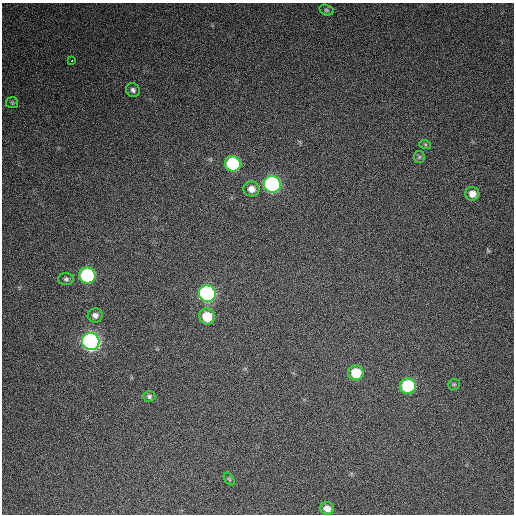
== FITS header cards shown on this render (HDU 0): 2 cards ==
NAXIS1  =                  512 / Axis length
NAXIS2  =                  512 / Axis length

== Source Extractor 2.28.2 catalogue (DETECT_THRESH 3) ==
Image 512 x 512 px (HDU 0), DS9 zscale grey, 1 PNG px = 1 image px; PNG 516 x 516 px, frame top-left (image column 1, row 512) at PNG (2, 3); each listed source drawn as its Kron ellipse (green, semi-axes under 4 px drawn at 4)
Background 1110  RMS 32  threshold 95.4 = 3 sigma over >= 5 px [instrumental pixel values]
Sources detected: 22; all 22 listed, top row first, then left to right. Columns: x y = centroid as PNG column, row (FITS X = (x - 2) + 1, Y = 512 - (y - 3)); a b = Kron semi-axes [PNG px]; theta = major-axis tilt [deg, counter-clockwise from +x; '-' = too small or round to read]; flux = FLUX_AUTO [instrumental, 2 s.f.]
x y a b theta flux
326 10 7 5 -18 3900
71 61 3 2 - 4100
133 90 7 6 - 6600
12 103 6 5 - 3200
425 144 6 4 -19 3000
419 157 6 5 - 3500
233 164 8 7 - 180000
272 184 8 8 - 530000
251 189 8 7 - 15000
472 194 7 7 - 17000
87 275 8 8 - 260000
66 279 7 6 - 4900
207 294 8 8 - 580000
95 315 7 7 - 9400
207 316 8 7 - 58000
91 341 9 8 - 930000
356 373 8 7 - 54000
454 384 6 5 - 3500
408 386 8 7 - 160000
149 396 6 5 - 4800
229 479 7 3 -53 2500
327 508 7 6 - 17000